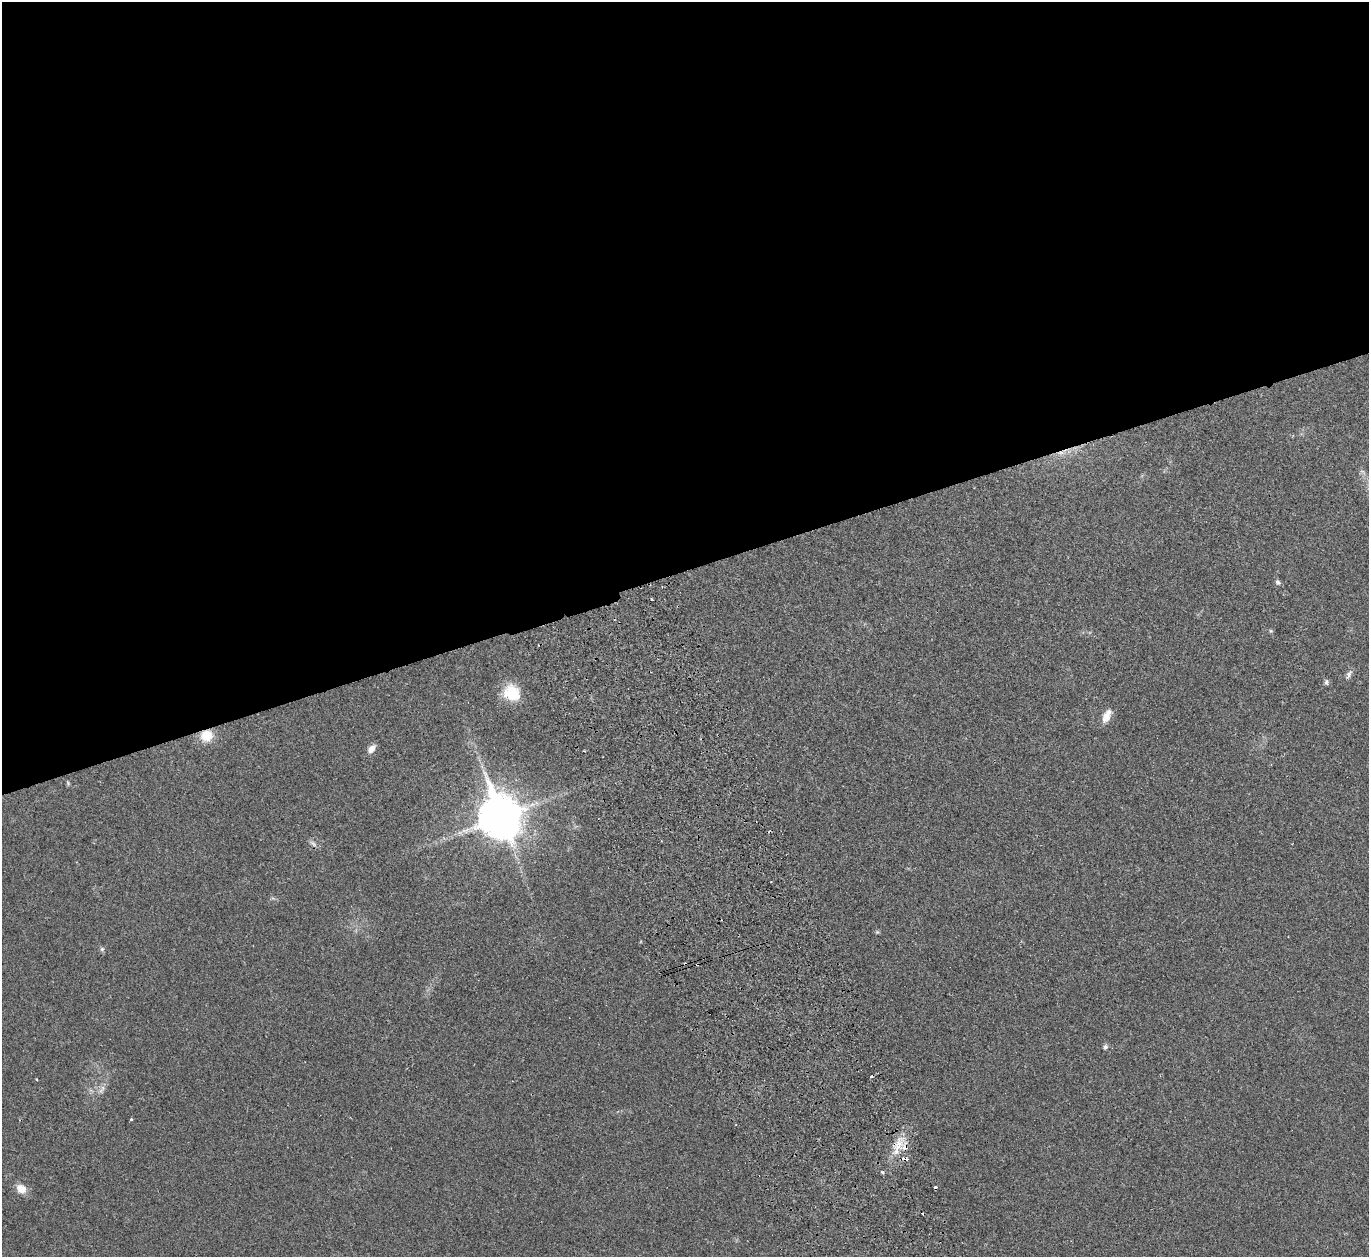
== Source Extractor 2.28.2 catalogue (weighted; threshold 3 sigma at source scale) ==
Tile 2 of 4 x 4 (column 2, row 1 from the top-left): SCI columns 1423-2789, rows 3949-5203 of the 5582 x 5510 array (HDU 1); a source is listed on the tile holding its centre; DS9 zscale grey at full resolution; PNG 1371 x 1259 px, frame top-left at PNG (2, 2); no overlay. Shown black and unused: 46% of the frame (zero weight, under 2 of 3 exposures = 3% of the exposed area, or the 3 px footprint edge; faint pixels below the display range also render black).
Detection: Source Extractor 2.28.2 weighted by HDU 2 'WHT'; one run over the whole footprint, this tile lists its part. Background 0.0176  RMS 0.004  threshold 0.018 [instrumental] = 3 sigma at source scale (4.5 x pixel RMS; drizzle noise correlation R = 1.50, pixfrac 1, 0.05/0.05 arcsec/px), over >= 5 px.
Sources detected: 28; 6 cosmic-ray / hot-pixel residue — not listed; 1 inside a brighter listed object's ellipse — not listed separately; the other 21 listed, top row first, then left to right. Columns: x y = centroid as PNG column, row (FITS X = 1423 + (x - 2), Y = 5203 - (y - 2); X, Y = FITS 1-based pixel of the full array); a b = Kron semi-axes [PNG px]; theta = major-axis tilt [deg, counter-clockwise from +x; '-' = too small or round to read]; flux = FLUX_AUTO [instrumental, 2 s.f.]
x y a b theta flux
1278 582 8 6 -55 0.93
651 599 3 3 - 1
1271 631 5 5 - 0.51
1349 674 14 5 63 1.3
1326 682 8 5 81 0.88
512 693 21 17 -47 11
1107 716 17 8 64 4.1
206 736 12 12 - 7.9
371 749 12 7 50 2.4
68 783 6 4 -49 0.51
500 817 15 12 -70 1400
313 844 12 6 -38 1.3
877 932 5 5 - 0.51
102 949 6 6 - 0.75
1105 1047 7 5 54 0.94
101 1091 7 6 - 1.3
131 1119 3 3 - 0.5
898 1145 25 12 64 7.3
905 1159 7 4 -9 2.5
882 1172 4 3 - 0.86
21 1189 11 9 -36 4.4
Overlapping masked pixels (flux is a lower limit): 3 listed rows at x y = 206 736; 898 1145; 905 1159